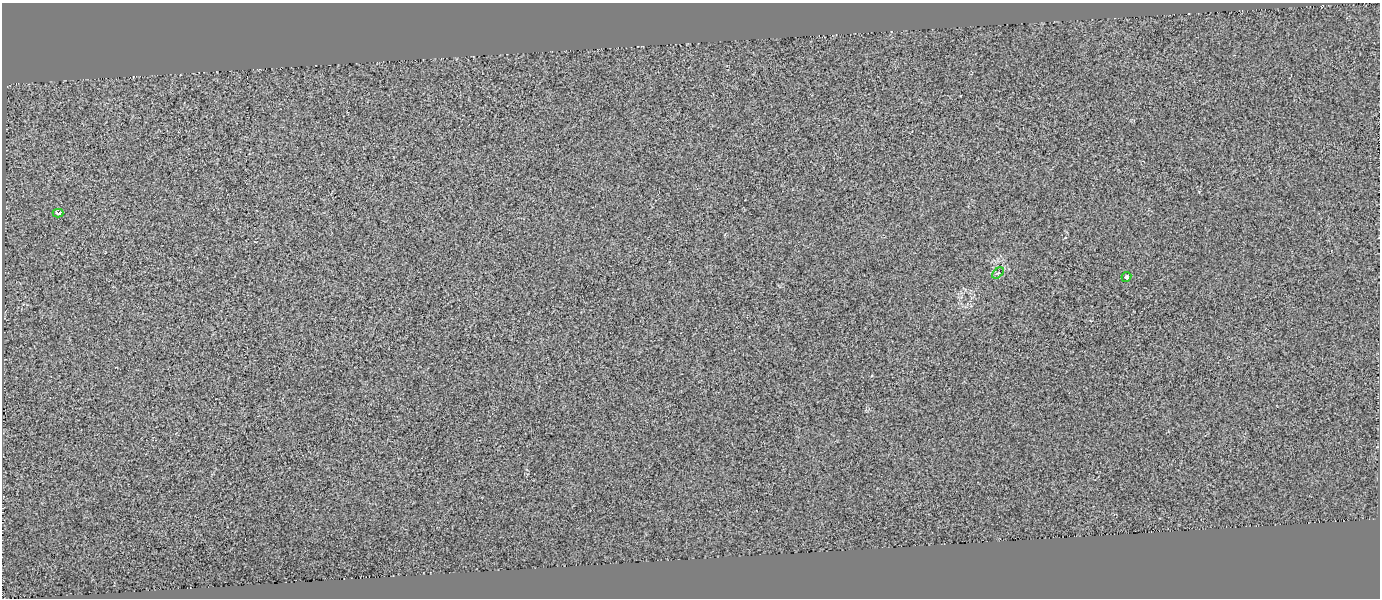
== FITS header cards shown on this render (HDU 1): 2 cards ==
NAXIS1  =                 1378
NAXIS2  =                  596

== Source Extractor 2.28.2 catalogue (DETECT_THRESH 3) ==
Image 1378 x 596 px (HDU 1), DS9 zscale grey, 1 PNG px = 1 image px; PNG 1382 x 600 px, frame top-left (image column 1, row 596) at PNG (2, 3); each listed source drawn as its Kron ellipse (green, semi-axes under 4 px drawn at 4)
Background 0.00553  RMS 0.15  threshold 0.448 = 3 sigma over >= 5 px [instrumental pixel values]
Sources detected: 3; all 3 listed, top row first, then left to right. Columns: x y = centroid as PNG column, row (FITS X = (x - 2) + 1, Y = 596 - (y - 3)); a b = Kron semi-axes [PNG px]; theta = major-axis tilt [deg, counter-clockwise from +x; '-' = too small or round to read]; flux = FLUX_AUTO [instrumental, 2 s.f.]
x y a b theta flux
58 213 5 3 - 49
998 273 7 4 43 17
1126 277 5 4 - 25